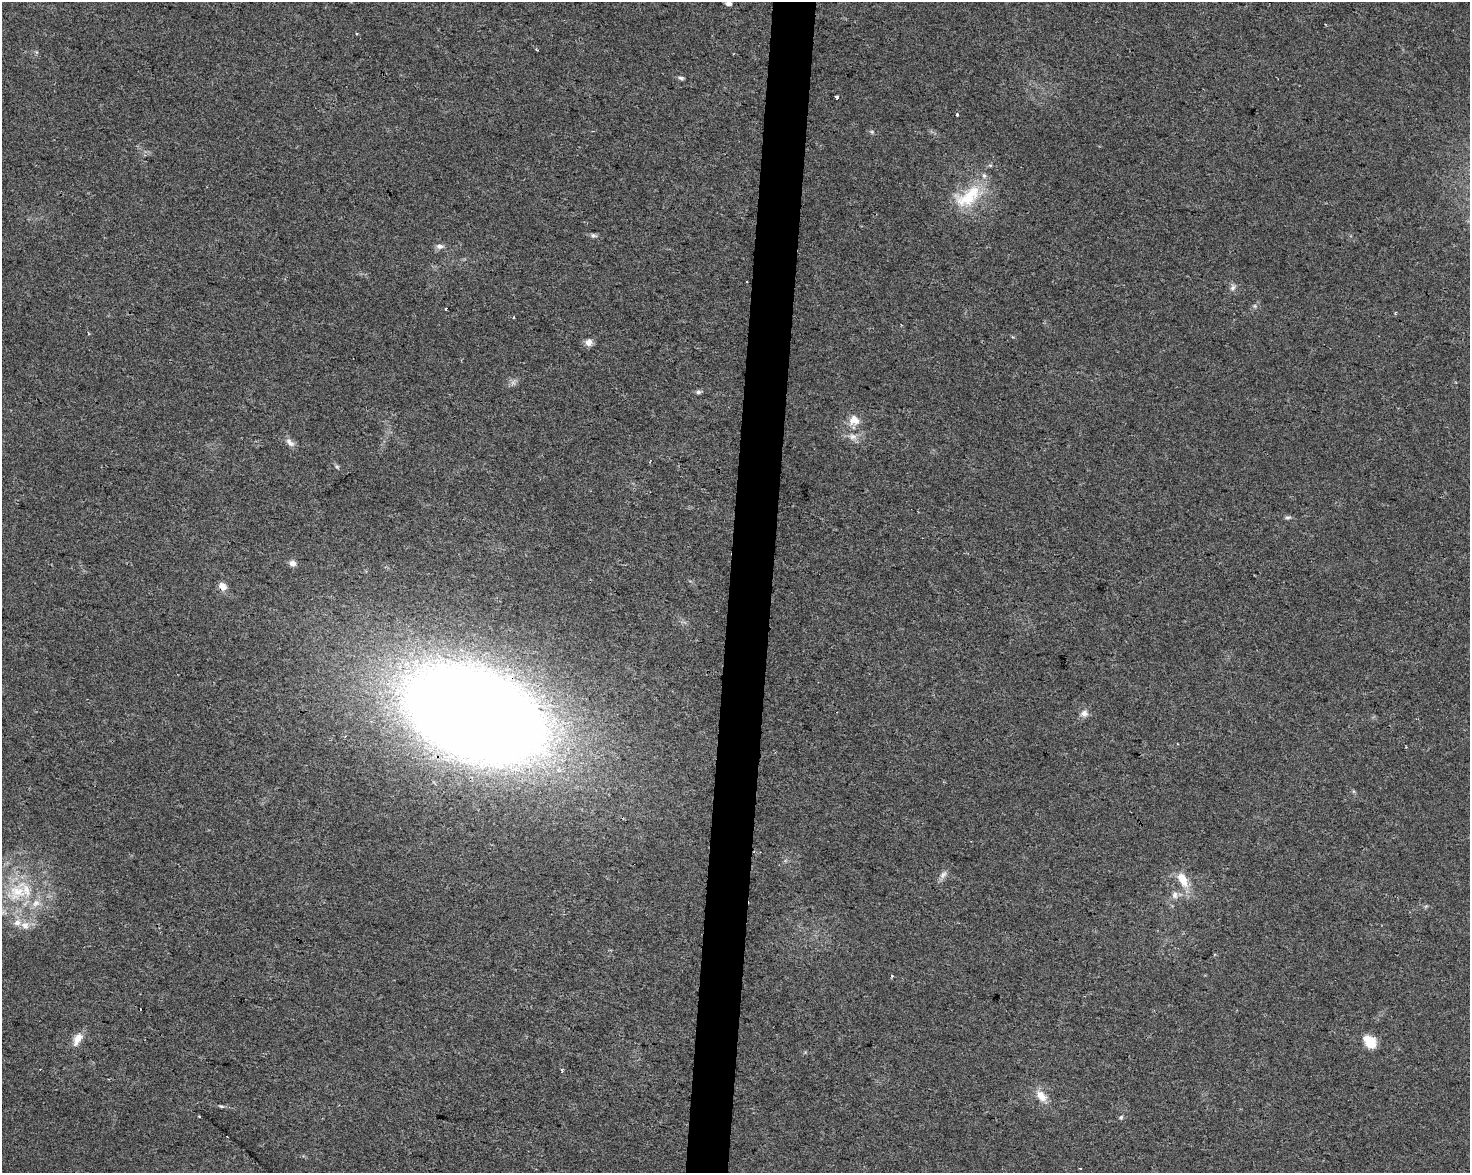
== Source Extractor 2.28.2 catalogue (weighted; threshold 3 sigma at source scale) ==
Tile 5 of 3 x 4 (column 2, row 2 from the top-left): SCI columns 1753-3220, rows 2343-3513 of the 4915 x 4692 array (HDU 1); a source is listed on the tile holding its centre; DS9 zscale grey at full resolution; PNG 1472 x 1175 px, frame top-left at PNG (2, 2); no overlay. Shown black and unused: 3% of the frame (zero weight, under 2 of 3 exposures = <1% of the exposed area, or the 3 px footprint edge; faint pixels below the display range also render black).
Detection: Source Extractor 2.28.2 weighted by HDU 2 'WHT'; one run over the whole footprint, this tile lists its part. Background 0.0211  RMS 0.0045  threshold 0.0201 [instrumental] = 3 sigma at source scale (4.5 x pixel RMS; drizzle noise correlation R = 1.50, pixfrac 1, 0.0396/0.0396 arcsec/px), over >= 5 px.
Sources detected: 49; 2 cosmic-ray / hot-pixel residue — not listed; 5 inside a brighter listed object's ellipse — not listed separately; the other 42 listed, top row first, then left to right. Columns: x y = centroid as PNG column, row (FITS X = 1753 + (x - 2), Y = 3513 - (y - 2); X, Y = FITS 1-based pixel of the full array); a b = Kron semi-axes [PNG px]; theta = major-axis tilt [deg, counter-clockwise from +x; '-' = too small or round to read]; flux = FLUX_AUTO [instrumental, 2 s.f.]
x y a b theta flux
728 3 5 4 - 2.1
357 33 3 3 - 0.75
537 50 5 2 - 0.42
681 78 7 5 -16 0.94
837 97 3 3 - 3.5
957 115 3 3 - 0.83
872 132 6 4 -46 0.68
990 165 6 3 -18 0.56
984 175 8 5 -63 1.2
967 199 40 19 8 18
593 235 9 6 -17 1.1
440 246 9 7 1 2
1233 288 9 6 51 1.4
1255 306 7 4 -89 0.72
446 309 3 2 - 0.52
1396 312 4 3 - 0.54
589 342 8 8 - 2.8
698 392 6 5 - 1.1
854 420 14 14 - 5.2
853 437 11 8 -10 2.9
290 442 15 7 -49 2.4
337 466 6 4 -1 0.65
1288 517 9 4 1 0.99
292 563 6 6 - 2.9
222 586 10 8 -45 3.2
1084 713 10 10 - 2.4
474 714 89 53 -21 1500
1178 744 3 2 - 0.35
943 875 13 6 50 2.1
1183 880 19 10 -62 7.9
17 892 29 25 54 24
1175 895 10 8 89 2.2
25 925 11 10 - 3.8
892 976 4 3 - 0.59
78 1039 15 9 61 5.1
1370 1044 14 10 32 6.3
562 1071 4 3 - 0.91
1041 1096 16 10 -48 5.3
221 1106 7 4 -8 0.7
199 1116 3 2 - 0.46
1121 1117 6 5 - 0.72
1080 1168 3 3 - 1.1
Overlapping masked pixels (flux is a lower limit): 1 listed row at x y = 474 714
Isophote crosses this tile's border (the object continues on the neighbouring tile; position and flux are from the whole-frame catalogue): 1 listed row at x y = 728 3